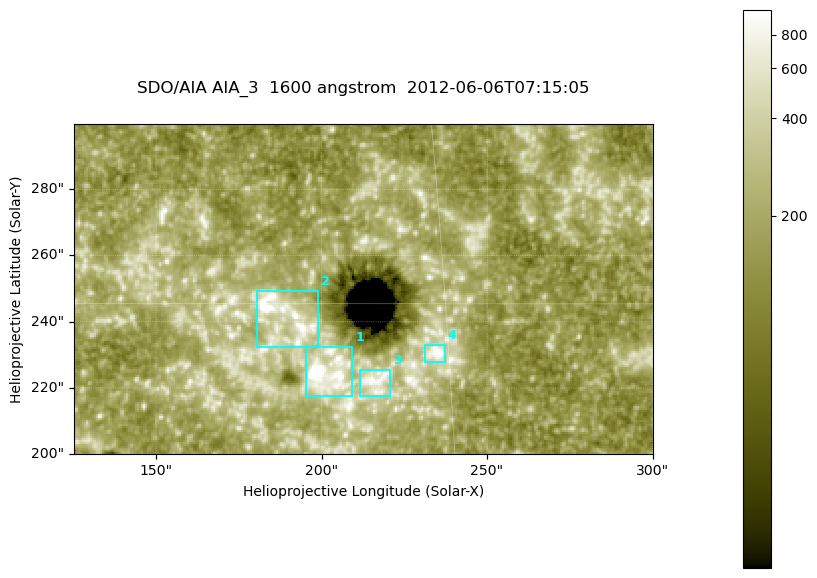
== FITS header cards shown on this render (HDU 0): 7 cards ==
TELESCOP= 'SDO/AIA '
INSTRUME= 'AIA_3   '
WAVELNTH=                 1600
WAVEUNIT= 'angstrom'
DATE-OBS= '2012-06-06T07:15:05.12'
CTYPE1  = 'HPLN-TAN'
CTYPE2  = 'HPLT-TAN'

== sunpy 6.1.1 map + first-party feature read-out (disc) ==
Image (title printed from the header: SDO/AIA AIA_3  1600 angstrom  2012-06-06T07:15:05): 287 x 164 px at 0.609 arcsec/px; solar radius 946 arcsec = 1552 px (partial field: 0.6% of the solar disc is inside the frame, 100% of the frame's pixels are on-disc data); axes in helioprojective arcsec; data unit not stated in the header (colour bar unlabelled)
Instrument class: DISC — disc imager (sunpy class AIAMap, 1600 A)
Bright regions (active regions / flare kernels): reference = the on-disc median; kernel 3 px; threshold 5 sigma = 341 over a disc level ~184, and >= 1.15x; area >= 47 px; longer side >= 3 px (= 1.8 arcsec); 4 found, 4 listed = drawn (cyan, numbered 1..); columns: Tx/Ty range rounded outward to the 2 arcsec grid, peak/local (2 s.f.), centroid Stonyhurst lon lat
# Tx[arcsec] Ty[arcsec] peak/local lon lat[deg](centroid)
1 194..210 216..232 14 +13 +14
2 180..200 232..250 8.2 +12 +15
3 210..222 216..226 7.4 +14 +14
4 230..238 228..234 11 +15 +14